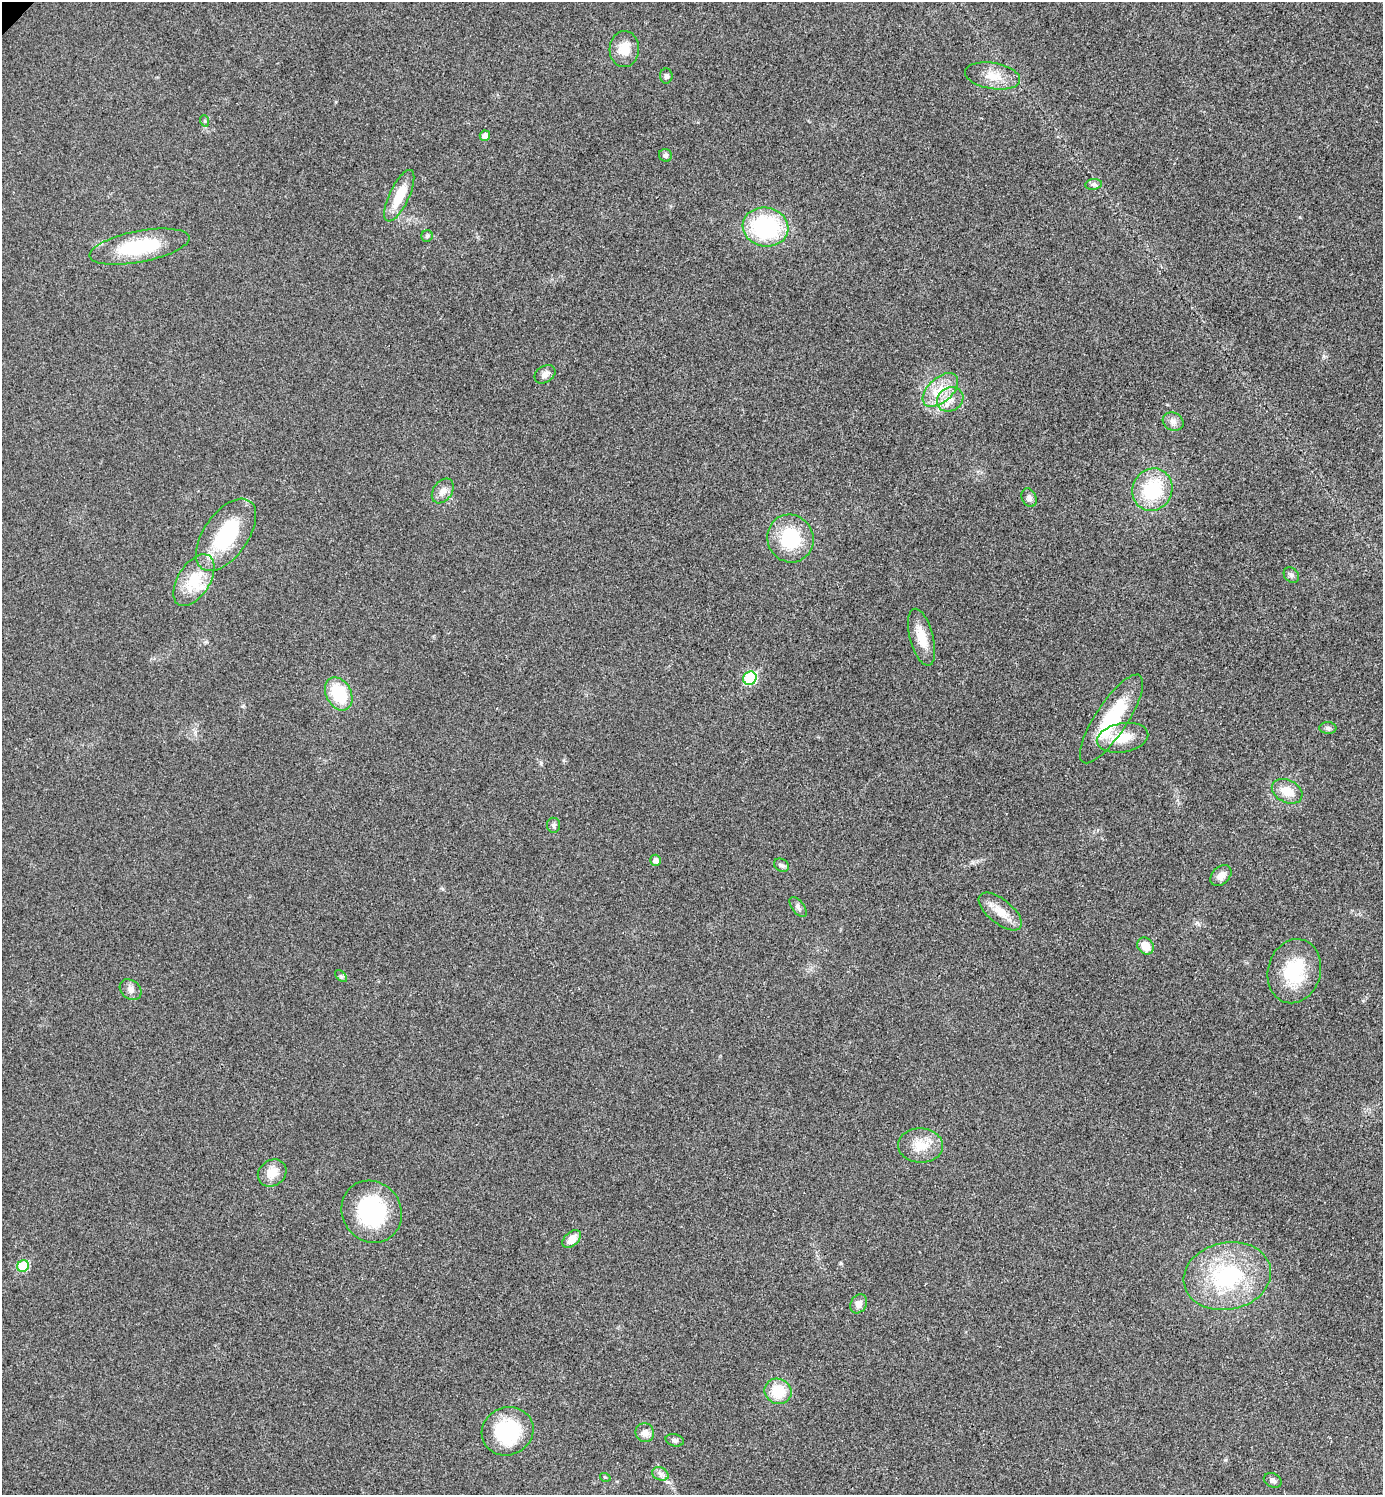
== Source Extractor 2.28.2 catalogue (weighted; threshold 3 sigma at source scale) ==
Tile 6 of 4 x 4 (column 2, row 2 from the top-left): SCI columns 1540-2920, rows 2995-4487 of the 5984 x 5984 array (HDU 1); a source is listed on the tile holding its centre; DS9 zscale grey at full resolution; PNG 1385 x 1497 px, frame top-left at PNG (2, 2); each listed source drawn as its Kron ellipse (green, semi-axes under 4 px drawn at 4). Shown black and unused: <1% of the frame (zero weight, under 3 of 4 exposures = <1% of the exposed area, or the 3 px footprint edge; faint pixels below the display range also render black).
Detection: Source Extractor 2.28.2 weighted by HDU 2 'WHT'; one run over the whole footprint, this tile lists its part. Background 0.0208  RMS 0.0056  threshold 0.0253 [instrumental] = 3 sigma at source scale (4.5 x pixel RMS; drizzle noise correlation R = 1.50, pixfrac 1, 0.05/0.05 arcsec/px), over >= 5 px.
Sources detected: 54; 1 inside a brighter object's white glare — neither listed nor drawn; the other 53 listed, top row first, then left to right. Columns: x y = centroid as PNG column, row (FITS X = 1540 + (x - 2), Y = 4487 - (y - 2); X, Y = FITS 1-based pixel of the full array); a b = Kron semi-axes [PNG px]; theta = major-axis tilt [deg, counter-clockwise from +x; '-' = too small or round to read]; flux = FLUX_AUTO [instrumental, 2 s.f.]
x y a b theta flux
624 49 18 15 86 9.5
666 76 7 6 - 1.4
993 76 28 13 -10 10
205 121 6 4 -72 0.66
485 136 5 5 - 3.8
665 155 7 6 - 1.5
1094 184 8 5 7 1.5
399 196 28 9 65 15
765 227 23 19 -11 59
427 236 6 5 - 0.92
139 247 51 15 11 37
545 374 11 8 33 3
940 390 21 12 43 12
950 399 14 11 31 6.4
1173 421 11 9 -26 3
1152 490 21 19 64 33
443 491 13 9 56 4.2
1029 498 10 7 -66 2.1
226 535 41 22 55 44
790 538 24 23 - 31
1291 575 8 6 -48 1.8
194 580 29 16 58 20
922 637 29 11 -75 10
750 678 7 6 - 46
339 694 17 12 -62 24
1111 719 52 16 57 38
1328 728 8 6 0 1.5
1122 738 26 14 10 13
1287 791 16 11 -27 8.8
553 825 7 6 - 1.5
655 860 6 5 - 2.6
781 865 8 6 -30 1.5
1221 876 12 8 45 3.2
798 907 12 6 -53 1.9
1000 912 26 12 -39 8.7
1146 946 9 7 -47 7.1
1294 971 32 26 74 27
341 976 7 4 -45 1
131 990 12 9 -39 3
920 1145 22 17 -2 11
272 1173 15 12 38 7.9
372 1212 32 29 -55 52
572 1239 11 7 43 6.2
23 1266 6 5 - 27
1227 1276 44 33 12 59
859 1304 10 7 60 3.7
778 1391 14 12 -29 15
508 1431 26 24 23 41
645 1433 9 9 - 4
675 1440 9 6 -15 1.5
660 1474 8 6 -23 2.2
605 1477 5 3 - 0.56
1273 1480 9 7 -26 2
Unlisted compact peaks at least as high as the median listed source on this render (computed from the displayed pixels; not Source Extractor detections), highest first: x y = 541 763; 840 1263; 1300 217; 1225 1460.